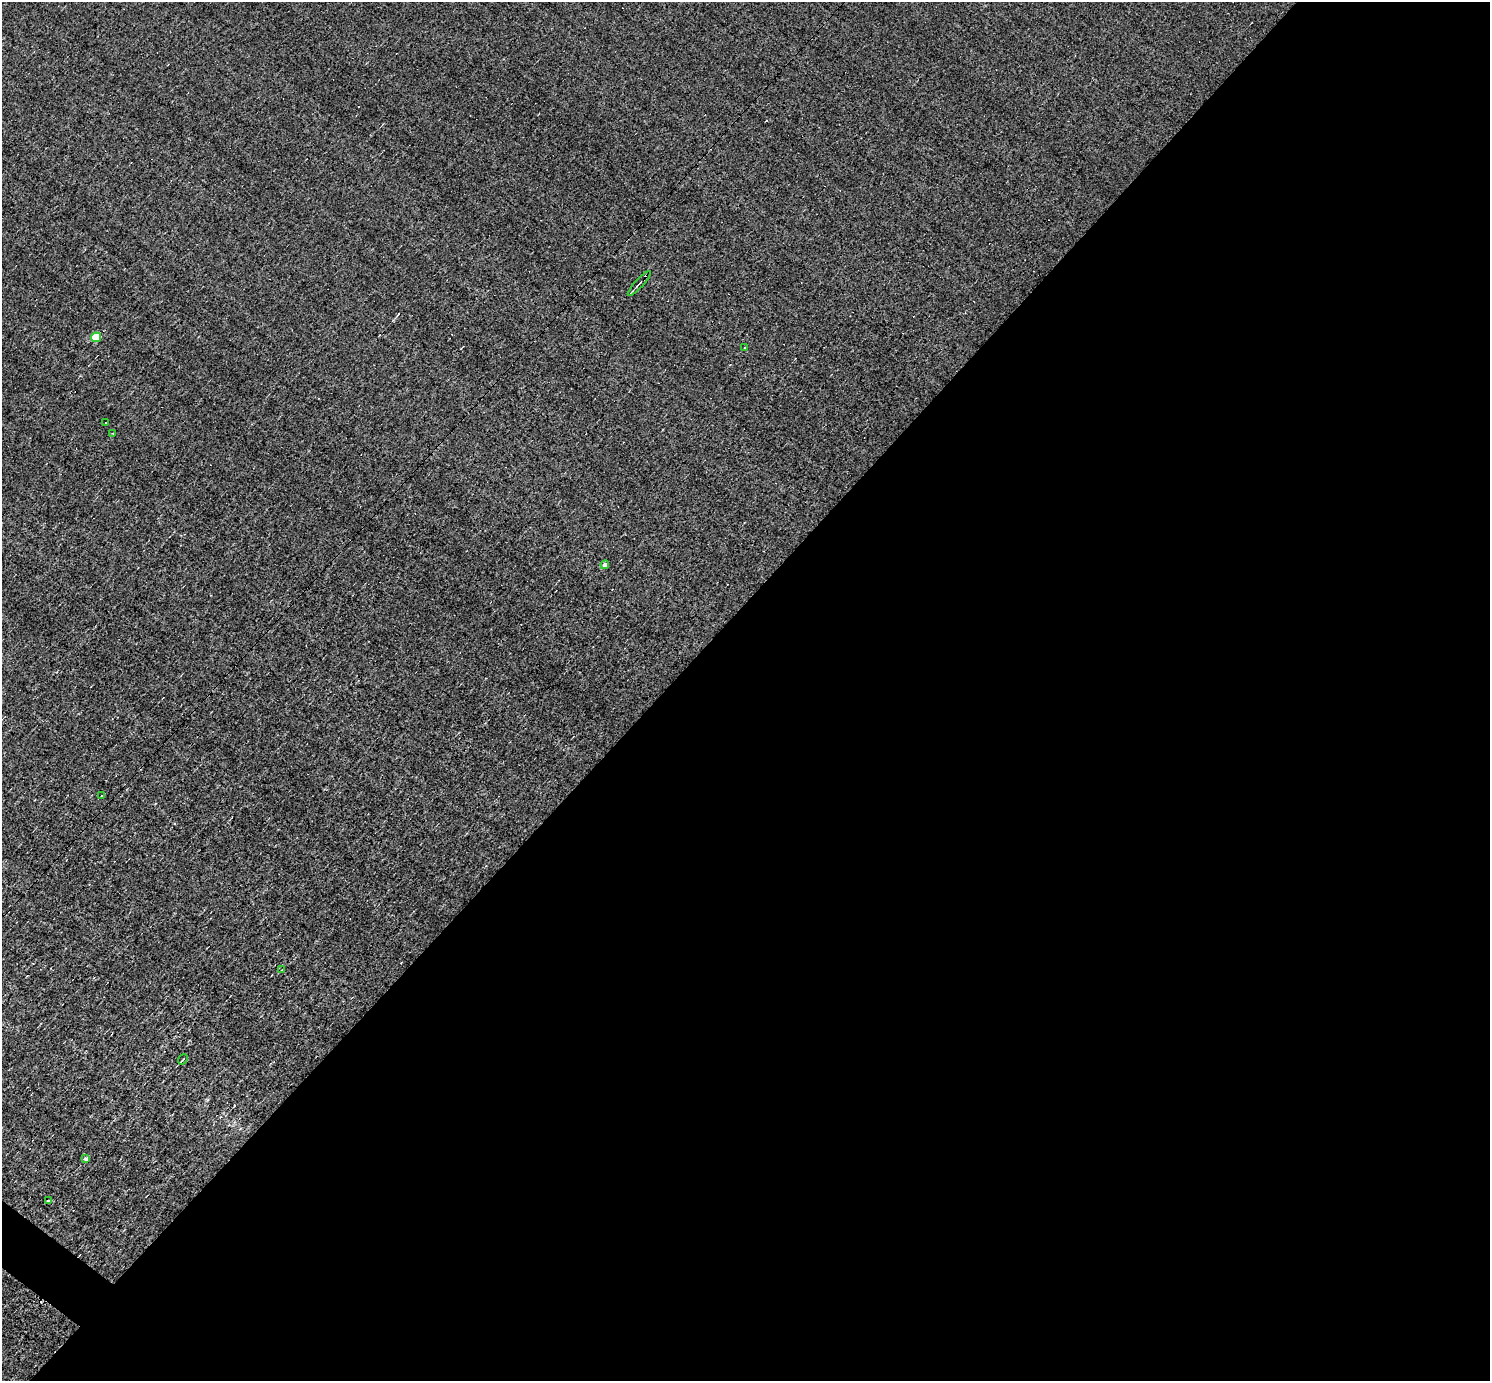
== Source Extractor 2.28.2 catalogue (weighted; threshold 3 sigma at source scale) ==
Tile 12 of 4 x 4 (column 4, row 3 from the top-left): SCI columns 4464-5951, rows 1671-3049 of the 5951 x 5956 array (HDU 1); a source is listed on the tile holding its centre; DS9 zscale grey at full resolution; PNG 1492 x 1383 px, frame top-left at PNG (2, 2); each listed source drawn as its Kron ellipse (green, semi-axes under 4 px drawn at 4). Shown black and unused: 56% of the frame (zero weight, under 3 of 4 exposures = <1% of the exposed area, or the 3 px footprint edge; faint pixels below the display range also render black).
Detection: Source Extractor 2.28.2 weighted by HDU 2 'WHT'; one run over the whole footprint, this tile lists its part. Background 0.00845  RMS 0.05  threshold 0.223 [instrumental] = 3 sigma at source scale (4.5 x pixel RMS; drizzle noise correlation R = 1.50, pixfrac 1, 0.05/0.05 arcsec/px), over >= 5 px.
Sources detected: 17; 6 cosmic-ray / hot-pixel residue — neither listed nor drawn; the other 11 listed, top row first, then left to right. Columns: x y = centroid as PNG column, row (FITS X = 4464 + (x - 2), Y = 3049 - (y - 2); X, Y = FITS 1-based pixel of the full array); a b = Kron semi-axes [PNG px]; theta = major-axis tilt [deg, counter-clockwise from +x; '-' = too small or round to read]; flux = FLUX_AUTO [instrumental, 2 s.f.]
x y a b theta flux
639 283 16 4 48 17
96 337 5 4 - 190
744 348 3 3 - 23
105 423 2 2 - 3.3
113 433 3 3 - 4.9
605 565 4 4 - 28
101 795 2 2 - 3.8
282 969 3 2 - 3.2
183 1059 5 2 - 5.7
86 1159 3 3 - 110
49 1201 3 3 - 4.4